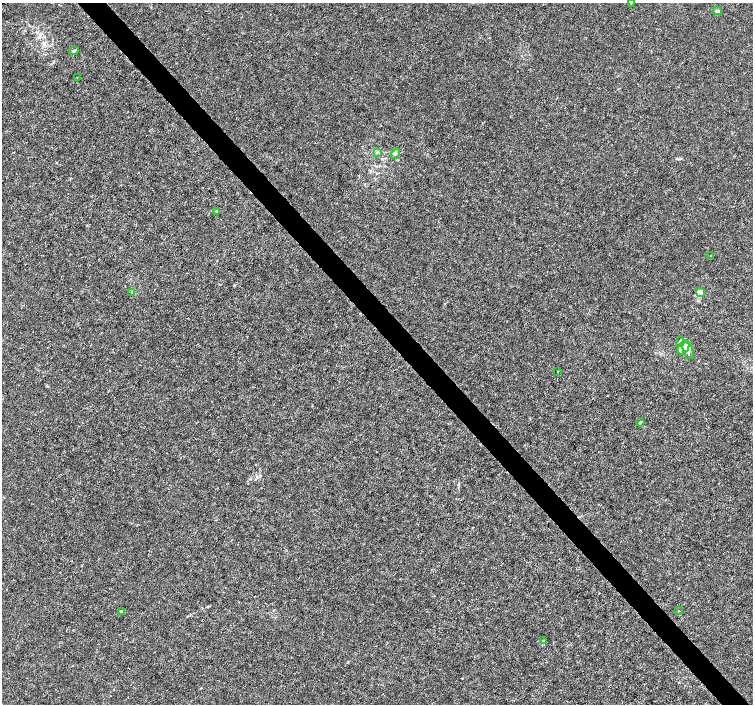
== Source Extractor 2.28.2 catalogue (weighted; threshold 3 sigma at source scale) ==
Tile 6 of 4 x 4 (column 2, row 2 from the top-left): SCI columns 1508-3009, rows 3021-4424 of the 6012 x 5974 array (HDU 1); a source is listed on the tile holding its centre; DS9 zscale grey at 2 x 2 block average (1 PNG px = mean of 2 x 2 image px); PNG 755 x 706 px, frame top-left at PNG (2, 3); each listed source drawn as its Kron ellipse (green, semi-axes under 4 px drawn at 4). Shown black and unused: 4% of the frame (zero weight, under 3 of 4 exposures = <1% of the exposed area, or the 3 px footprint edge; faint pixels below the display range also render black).
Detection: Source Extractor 2.28.2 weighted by HDU 2 'WHT'; one run over the whole footprint, this tile lists its part. Background 0.00121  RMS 0.0013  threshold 0.00598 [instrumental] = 3 sigma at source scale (4.5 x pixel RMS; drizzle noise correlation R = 1.50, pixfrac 1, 0.0396/0.0396 arcsec/px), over >= 5 px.
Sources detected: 18; all 18 listed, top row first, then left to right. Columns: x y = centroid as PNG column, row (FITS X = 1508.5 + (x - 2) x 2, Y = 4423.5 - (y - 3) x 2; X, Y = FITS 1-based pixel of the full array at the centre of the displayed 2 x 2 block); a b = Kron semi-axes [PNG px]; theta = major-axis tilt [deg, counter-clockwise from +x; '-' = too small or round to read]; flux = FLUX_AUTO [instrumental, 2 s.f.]
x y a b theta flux
631 3 3 2 - 0.14
717 11 4 4 - 0.63
74 51 5 3 - 0.41
77 77 2 2 - 0.12
378 152 4 3 - 0.43
395 154 5 3 - 0.54
216 211 3 3 - 0.28
710 255 2 2 - 0.31
132 292 4 2 - 0.31
701 292 5 4 - 0.72
680 341 5 2 - 0.4
683 348 8 5 58 2.4
688 351 9 5 -70 1.3
557 372 2 2 - 0.15
640 422 4 3 - 0.43
121 611 3 3 - 0.44
678 611 2 2 - 0.14
544 641 3 2 - 0.2
Isophote crosses this tile's border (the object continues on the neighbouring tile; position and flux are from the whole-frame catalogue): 1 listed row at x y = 631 3
Diffuse or blended objects may show on this block-average render without a row.